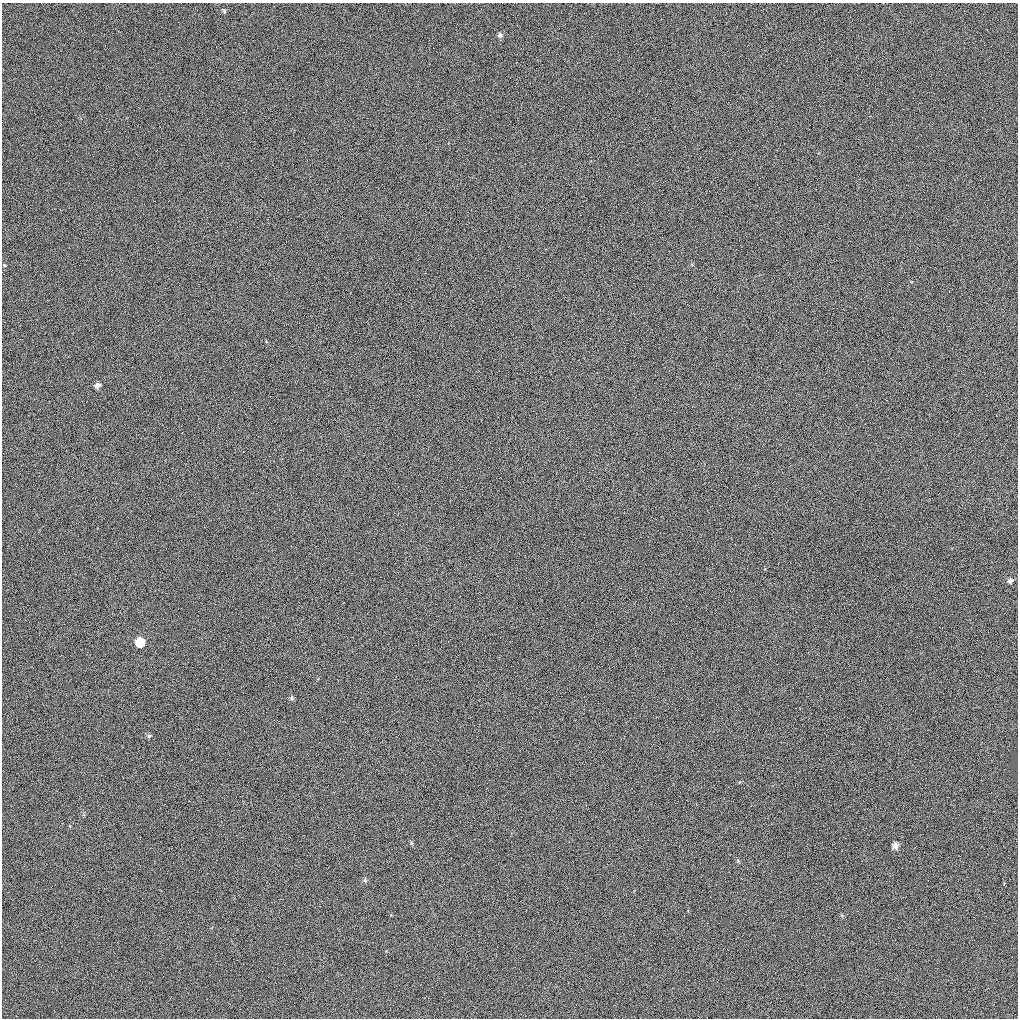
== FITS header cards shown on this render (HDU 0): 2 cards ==
NAXIS1  =                 1016 / length of data axis 1
NAXIS2  =                 1016 / length of data axis 2

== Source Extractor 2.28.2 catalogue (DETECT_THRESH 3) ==
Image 1016 x 1016 px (HDU 0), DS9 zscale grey, 1 PNG px = 1 image px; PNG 1020 x 1020 px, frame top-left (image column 1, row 1016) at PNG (2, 3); no overlay
Background 2200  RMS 25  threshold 74.2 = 3 sigma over >= 5 px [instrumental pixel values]
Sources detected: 10; all 10 listed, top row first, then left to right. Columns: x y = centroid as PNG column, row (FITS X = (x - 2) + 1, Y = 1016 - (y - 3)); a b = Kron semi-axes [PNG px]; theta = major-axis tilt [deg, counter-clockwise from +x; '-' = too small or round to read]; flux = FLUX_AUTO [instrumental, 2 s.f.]
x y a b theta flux
224 11 5 4 - 2600
500 35 6 5 - 4100
949 291 2 2 - 910
97 386 6 5 - 6600
1010 581 6 5 - 5500
140 642 7 7 - 31000
292 698 6 5 - 3100
149 736 6 4 65 2900
895 846 6 5 - 9200
365 880 6 5 - 3300

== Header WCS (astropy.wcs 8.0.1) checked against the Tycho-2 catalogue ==
Header WCS as astropy/WCSLIB reads it (applying the file's SIP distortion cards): RA---SIN-SIP/DEC--SIN-SIP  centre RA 13:53:38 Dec -00:12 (208.41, -0.20 deg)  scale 2.76 arcsec/px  FOV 46.7' x 46.6'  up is -159 deg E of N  parity normal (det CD < 0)
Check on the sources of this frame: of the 10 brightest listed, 3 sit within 3.6 arcsec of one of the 13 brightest Tycho-2 stars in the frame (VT <= 12.82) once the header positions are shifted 0.90 arcsec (0.41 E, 0.80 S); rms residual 1.20 arcsec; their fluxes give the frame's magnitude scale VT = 20.13 - 2.5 log10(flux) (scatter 0.42 mag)
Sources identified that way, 3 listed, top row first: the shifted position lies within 3.6 arcsec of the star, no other Tycho-2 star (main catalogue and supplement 1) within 7.2 arcsec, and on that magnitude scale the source's flux lands within +1.5 / -3 mag of the star's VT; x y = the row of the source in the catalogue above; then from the Tycho-2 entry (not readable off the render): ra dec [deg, ICRS J2000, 3 dp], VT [Tycho-2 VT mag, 2 dp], TYC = Tycho-2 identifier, HIP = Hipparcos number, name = IAU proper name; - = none
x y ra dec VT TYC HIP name
224 11 208.063 -0.481 11.59 4968-594-1 - -
97 386 208.077 -0.179 11.01 4968-65-1 - -
365 880 208.405 +0.100 10.74 309-645-1 - -